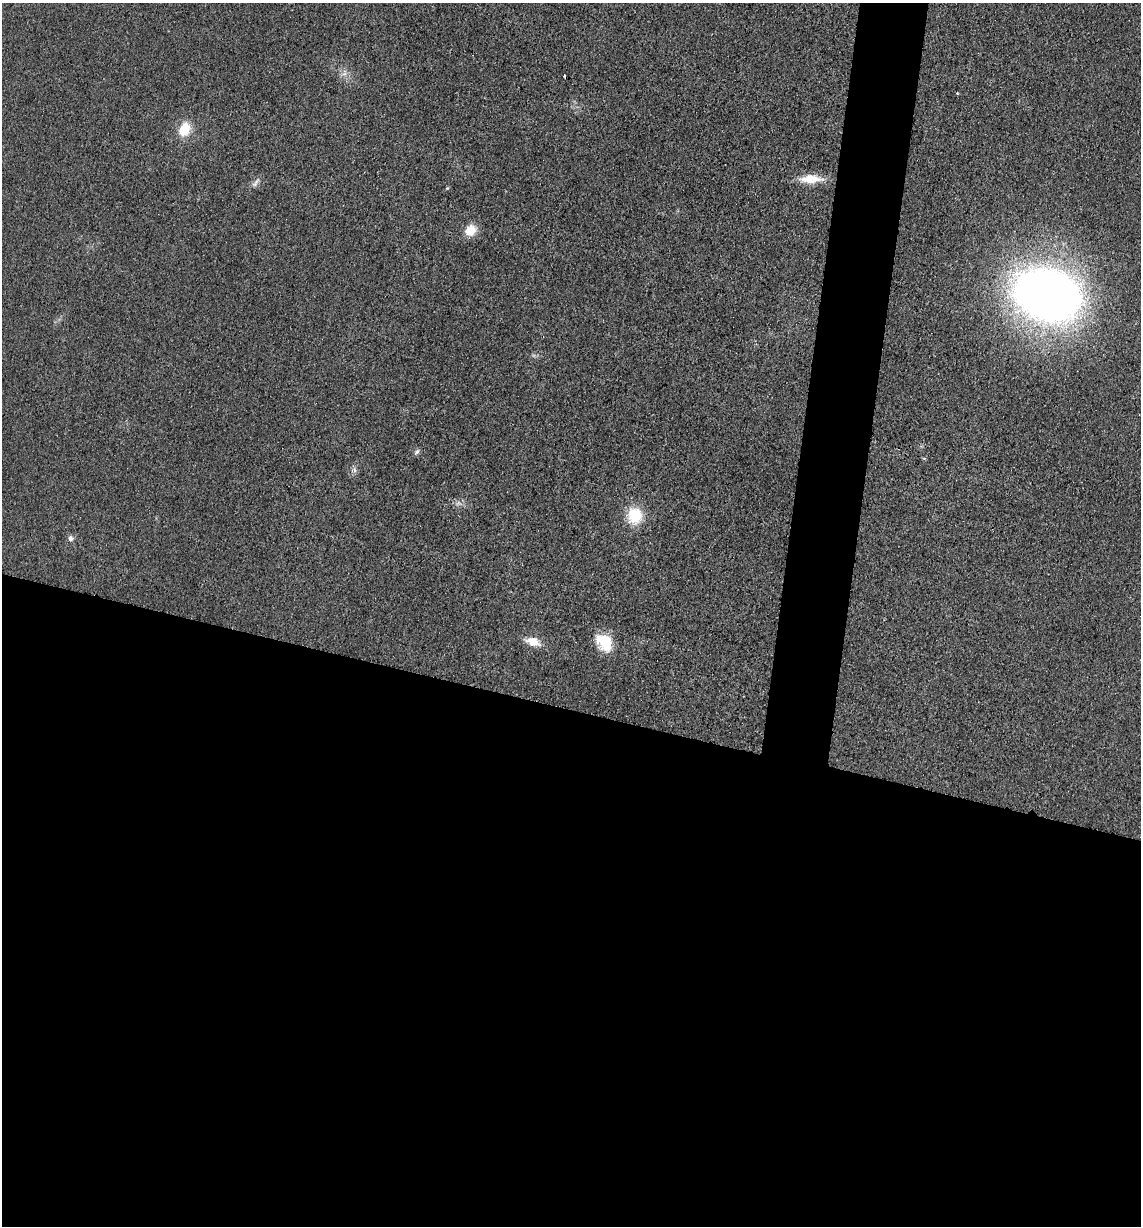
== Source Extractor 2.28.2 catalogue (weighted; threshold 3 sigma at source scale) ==
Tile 14 of 4 x 4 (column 2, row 4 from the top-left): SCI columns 1388-2526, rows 7-1230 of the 4933 x 4909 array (HDU 1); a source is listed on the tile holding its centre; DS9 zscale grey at full resolution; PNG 1143 x 1228 px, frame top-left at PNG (2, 3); no overlay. Shown black and unused: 46% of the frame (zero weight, under 3 of 4 exposures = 1% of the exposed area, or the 3 px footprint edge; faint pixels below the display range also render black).
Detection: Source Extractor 2.28.2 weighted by HDU 2 'WHT'; one run over the whole footprint, this tile lists its part. Background 0.0386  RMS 0.0057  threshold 0.0259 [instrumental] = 3 sigma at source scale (4.5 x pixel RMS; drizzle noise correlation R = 1.50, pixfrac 1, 0.05/0.05 arcsec/px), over >= 5 px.
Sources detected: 15; all 15 listed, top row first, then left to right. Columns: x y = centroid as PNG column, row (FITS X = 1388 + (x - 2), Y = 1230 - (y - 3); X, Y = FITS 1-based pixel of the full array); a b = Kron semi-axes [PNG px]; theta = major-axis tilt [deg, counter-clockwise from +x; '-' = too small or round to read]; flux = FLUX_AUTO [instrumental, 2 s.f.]
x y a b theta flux
344 74 7 4 18 1.7
564 76 3 2 - 0.57
957 93 4 3 - 0.5
184 129 15 10 68 14
811 179 28 10 0 12
255 183 16 5 50 2.4
470 230 13 11 45 9.2
1047 295 59 43 -18 450
417 452 10 5 52 1.3
354 470 8 6 -69 1.7
458 503 9 5 25 2
634 516 17 15 -84 20
71 538 8 7 - 2.1
533 642 17 9 -16 8.5
604 642 21 15 -51 17